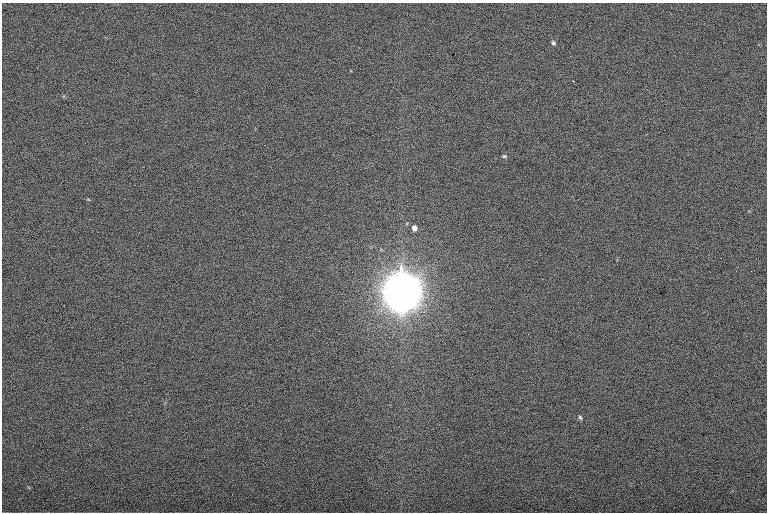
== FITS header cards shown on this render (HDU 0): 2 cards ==
NAXIS1  =                 1530 /
NAXIS2  =                 1020 /

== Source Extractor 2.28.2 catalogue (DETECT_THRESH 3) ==
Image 1530 x 1020 px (HDU 0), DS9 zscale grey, zoomed out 1/2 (1 PNG px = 2 x 2 image px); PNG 769 x 514 px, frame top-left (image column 2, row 1019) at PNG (2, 3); no overlay
Background 106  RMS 9.8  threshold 29.5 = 3 sigma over >= 5 px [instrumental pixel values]
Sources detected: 12; all 12 listed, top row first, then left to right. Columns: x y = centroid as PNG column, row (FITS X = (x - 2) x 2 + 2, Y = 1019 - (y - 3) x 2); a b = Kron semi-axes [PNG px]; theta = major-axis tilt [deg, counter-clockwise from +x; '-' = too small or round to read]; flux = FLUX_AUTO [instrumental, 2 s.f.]
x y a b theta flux
553 43 5 4 - 4.4e+03
351 70 4 3 - 1.9e+03
573 81 3 1 - 2.2e+03
63 96 4 4 - 2.1e+03
504 156 6 5 - 4.0e+03
88 199 4 3 - 1.8e+03
749 211 4 3 - 1.6e+03
414 228 6 5 - 1.1e+04
401 286 32 8 -89 3.8e+07
165 403 4 3 - 1.7e+03
580 418 6 5 - 4.4e+03
29 488 5 2 - 1.5e+03